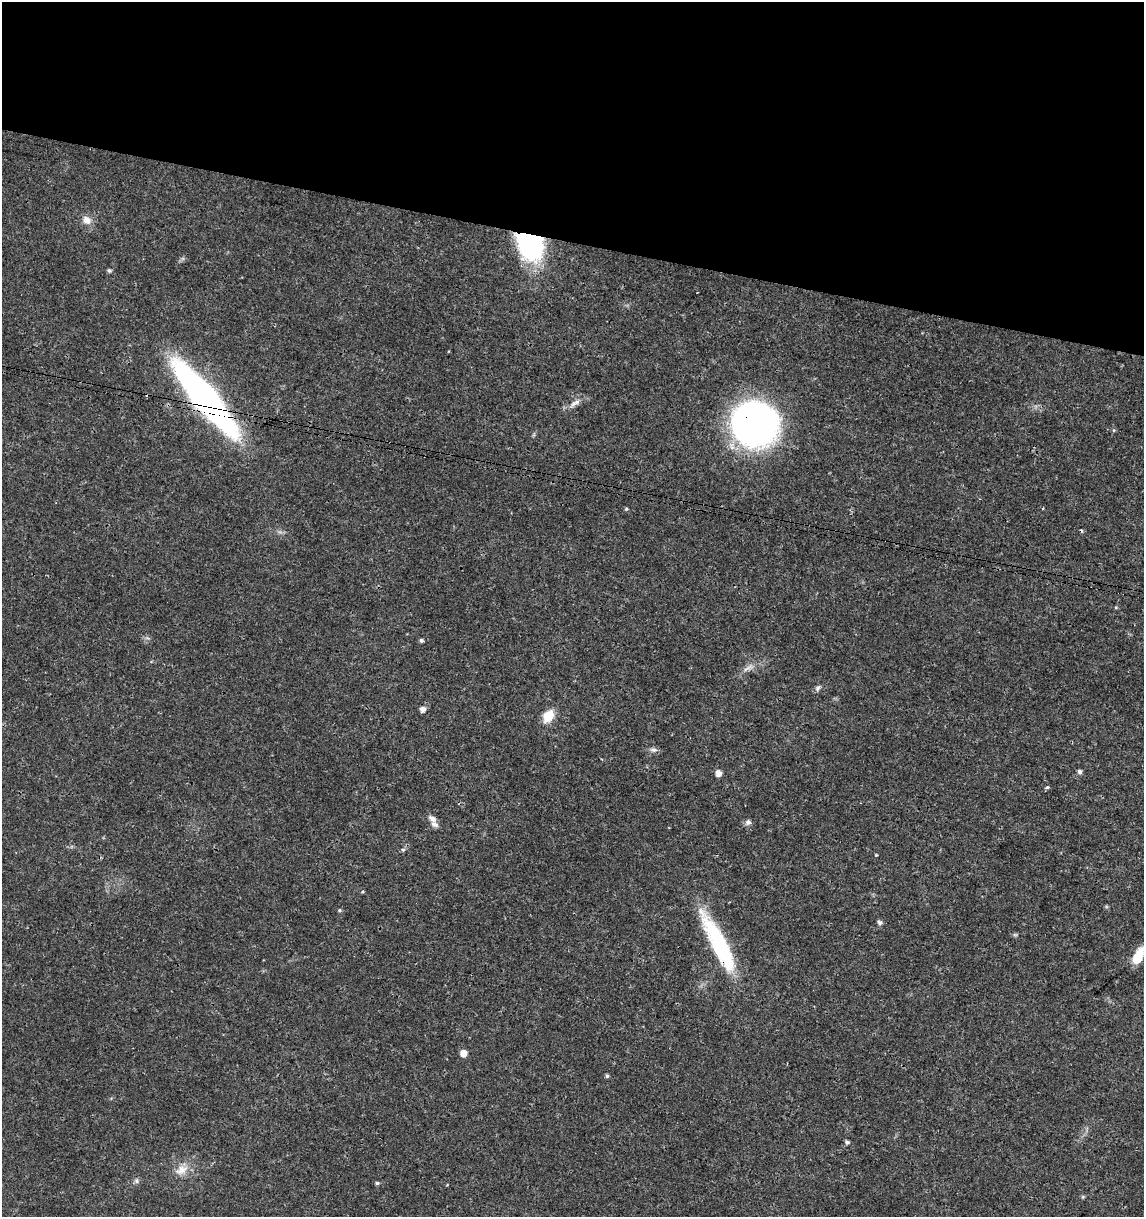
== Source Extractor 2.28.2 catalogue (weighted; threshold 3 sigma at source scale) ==
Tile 2 of 4 x 4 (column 2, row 1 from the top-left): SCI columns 1369-2510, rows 3655-4869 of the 5079 x 4871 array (HDU 1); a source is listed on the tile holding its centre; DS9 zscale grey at full resolution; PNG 1146 x 1219 px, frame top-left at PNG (2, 2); no overlay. Shown black and unused: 20% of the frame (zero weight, under 3 of 4 exposures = <1% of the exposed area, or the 3 px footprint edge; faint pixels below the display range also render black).
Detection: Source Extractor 2.28.2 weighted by HDU 2 'WHT'; one run over the whole footprint, this tile lists its part. Background 0.0189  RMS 0.0018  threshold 0.00805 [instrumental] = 3 sigma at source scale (4.5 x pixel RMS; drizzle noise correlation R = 1.50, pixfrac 1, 0.0396/0.0396 arcsec/px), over >= 5 px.
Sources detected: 34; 2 cosmic-ray / hot-pixel residue — not listed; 1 inside a brighter listed object's ellipse — not listed separately; the other 31 listed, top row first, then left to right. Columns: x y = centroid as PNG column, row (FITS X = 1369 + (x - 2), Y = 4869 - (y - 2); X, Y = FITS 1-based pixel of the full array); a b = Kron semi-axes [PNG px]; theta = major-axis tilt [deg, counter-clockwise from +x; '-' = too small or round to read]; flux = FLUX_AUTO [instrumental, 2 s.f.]
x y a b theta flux
87 220 12 10 -36 1.5
530 245 34 26 -59 23
109 270 6 5 - 0.3
204 398 60 14 -50 100
575 403 20 6 36 1.2
754 424 41 39 -30 68
626 509 5 4 - 0.23
421 640 4 4 - 0.43
748 668 19 4 32 1
818 688 9 6 51 0.48
423 709 5 5 - 1.1
548 716 13 9 55 3.5
653 750 11 6 -3 0.64
1080 772 5 5 - 0.52
718 773 6 5 - 1.3
1047 787 5 4 - 0.27
432 819 12 6 -37 0.91
748 822 8 7 - 0.61
403 850 6 5 - 0.34
876 855 3 3 - 0.14
339 910 5 4 - 0.27
880 922 7 5 -21 0.46
1015 935 6 4 -18 0.25
718 943 70 15 -63 20
1138 956 18 8 63 4.1
463 1053 5 5 - 1.9
607 1076 5 5 - 0.3
847 1142 5 5 - 0.43
181 1170 20 12 27 2.4
137 1181 8 6 -89 0.48
377 1183 5 4 - 0.34
Overlapping masked pixels (flux is a lower limit): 4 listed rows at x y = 530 245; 204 398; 754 424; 718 943
Isophote crosses this tile's border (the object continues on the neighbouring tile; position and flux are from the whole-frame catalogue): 1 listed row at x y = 1138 956